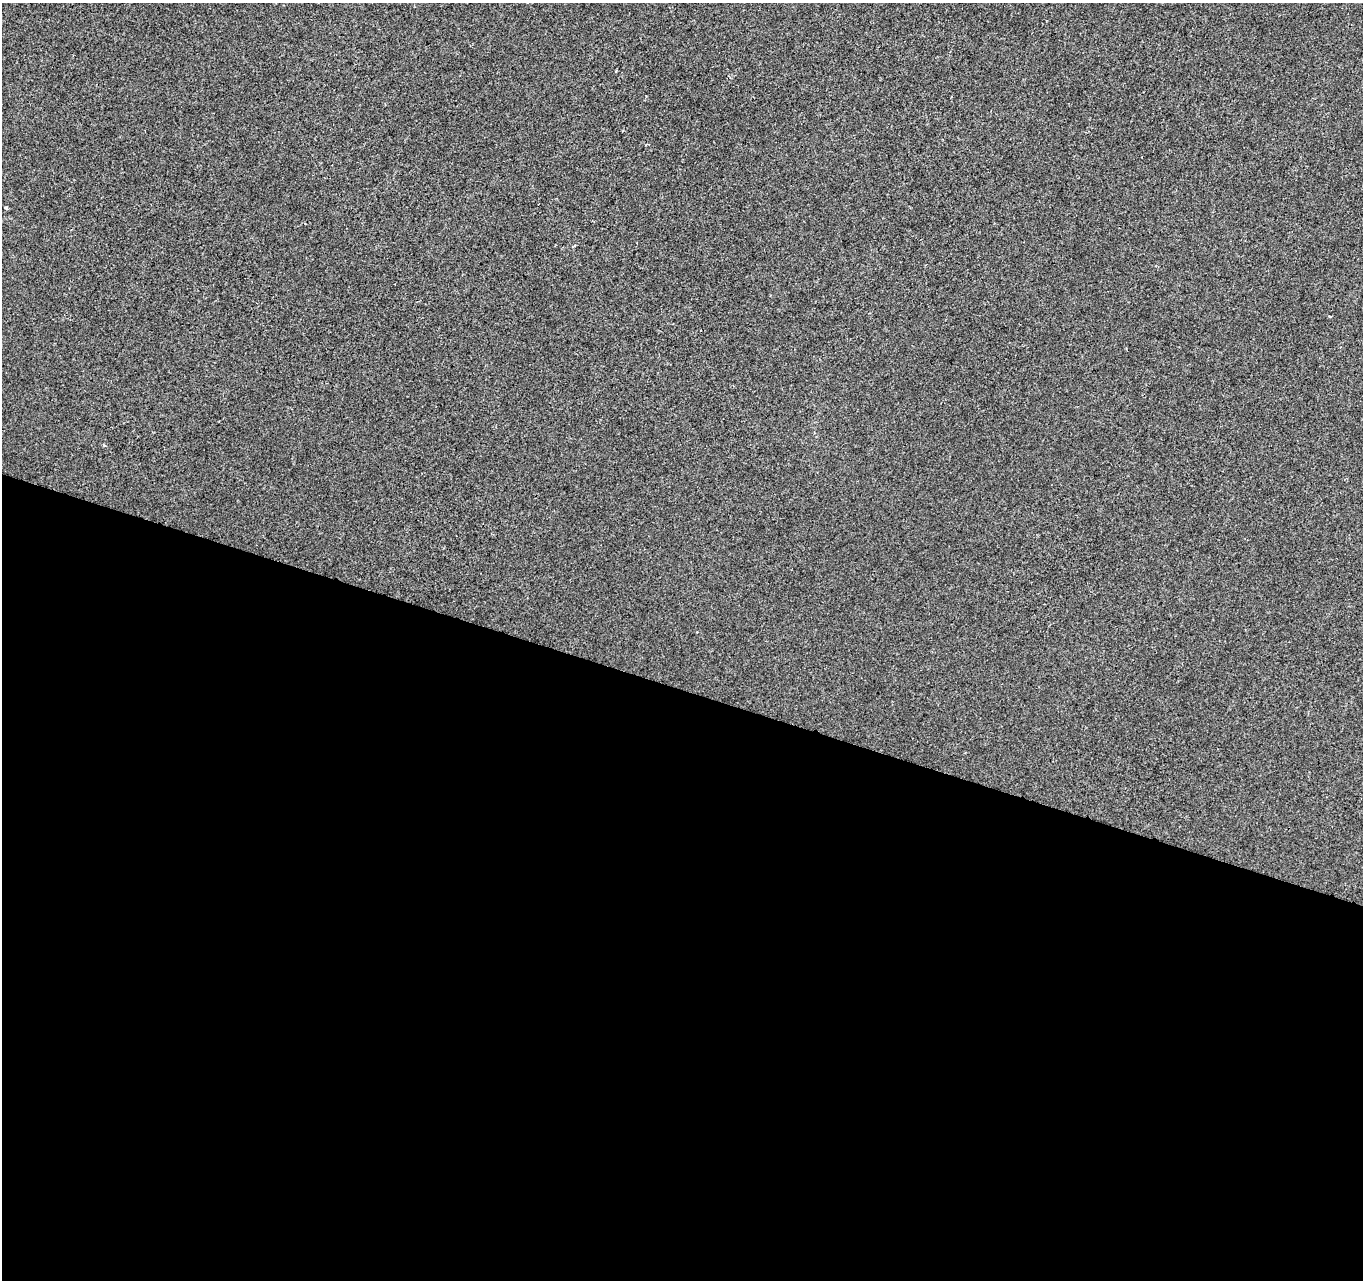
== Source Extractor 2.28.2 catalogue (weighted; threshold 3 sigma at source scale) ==
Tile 14 of 4 x 4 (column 2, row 4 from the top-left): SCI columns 1370-2730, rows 278-1555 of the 5453 x 5600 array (HDU 1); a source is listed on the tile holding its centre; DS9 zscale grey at full resolution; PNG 1365 x 1282 px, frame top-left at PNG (2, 3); no overlay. Shown black and unused: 46% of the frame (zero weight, under 2 of 3 exposures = <1% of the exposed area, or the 3 px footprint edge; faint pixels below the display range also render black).
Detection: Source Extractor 2.28.2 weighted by HDU 2 'WHT'; one run over the whole footprint, this tile lists its part. Background 3.38e-04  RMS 0.0042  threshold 0.0188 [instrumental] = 3 sigma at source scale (4.5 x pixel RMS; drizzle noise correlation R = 1.50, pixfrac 1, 0.0396/0.0396 arcsec/px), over >= 5 px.
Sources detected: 4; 1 cosmic-ray / hot-pixel residue — not listed; the other 3 listed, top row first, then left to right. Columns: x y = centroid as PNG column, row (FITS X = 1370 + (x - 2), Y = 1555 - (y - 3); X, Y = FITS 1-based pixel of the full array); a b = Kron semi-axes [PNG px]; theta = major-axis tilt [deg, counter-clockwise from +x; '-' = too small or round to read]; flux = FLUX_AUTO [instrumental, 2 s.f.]
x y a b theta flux
616 71 5 3 - 0.36
6 207 4 3 - 1.2
1330 316 4 3 - 0.52